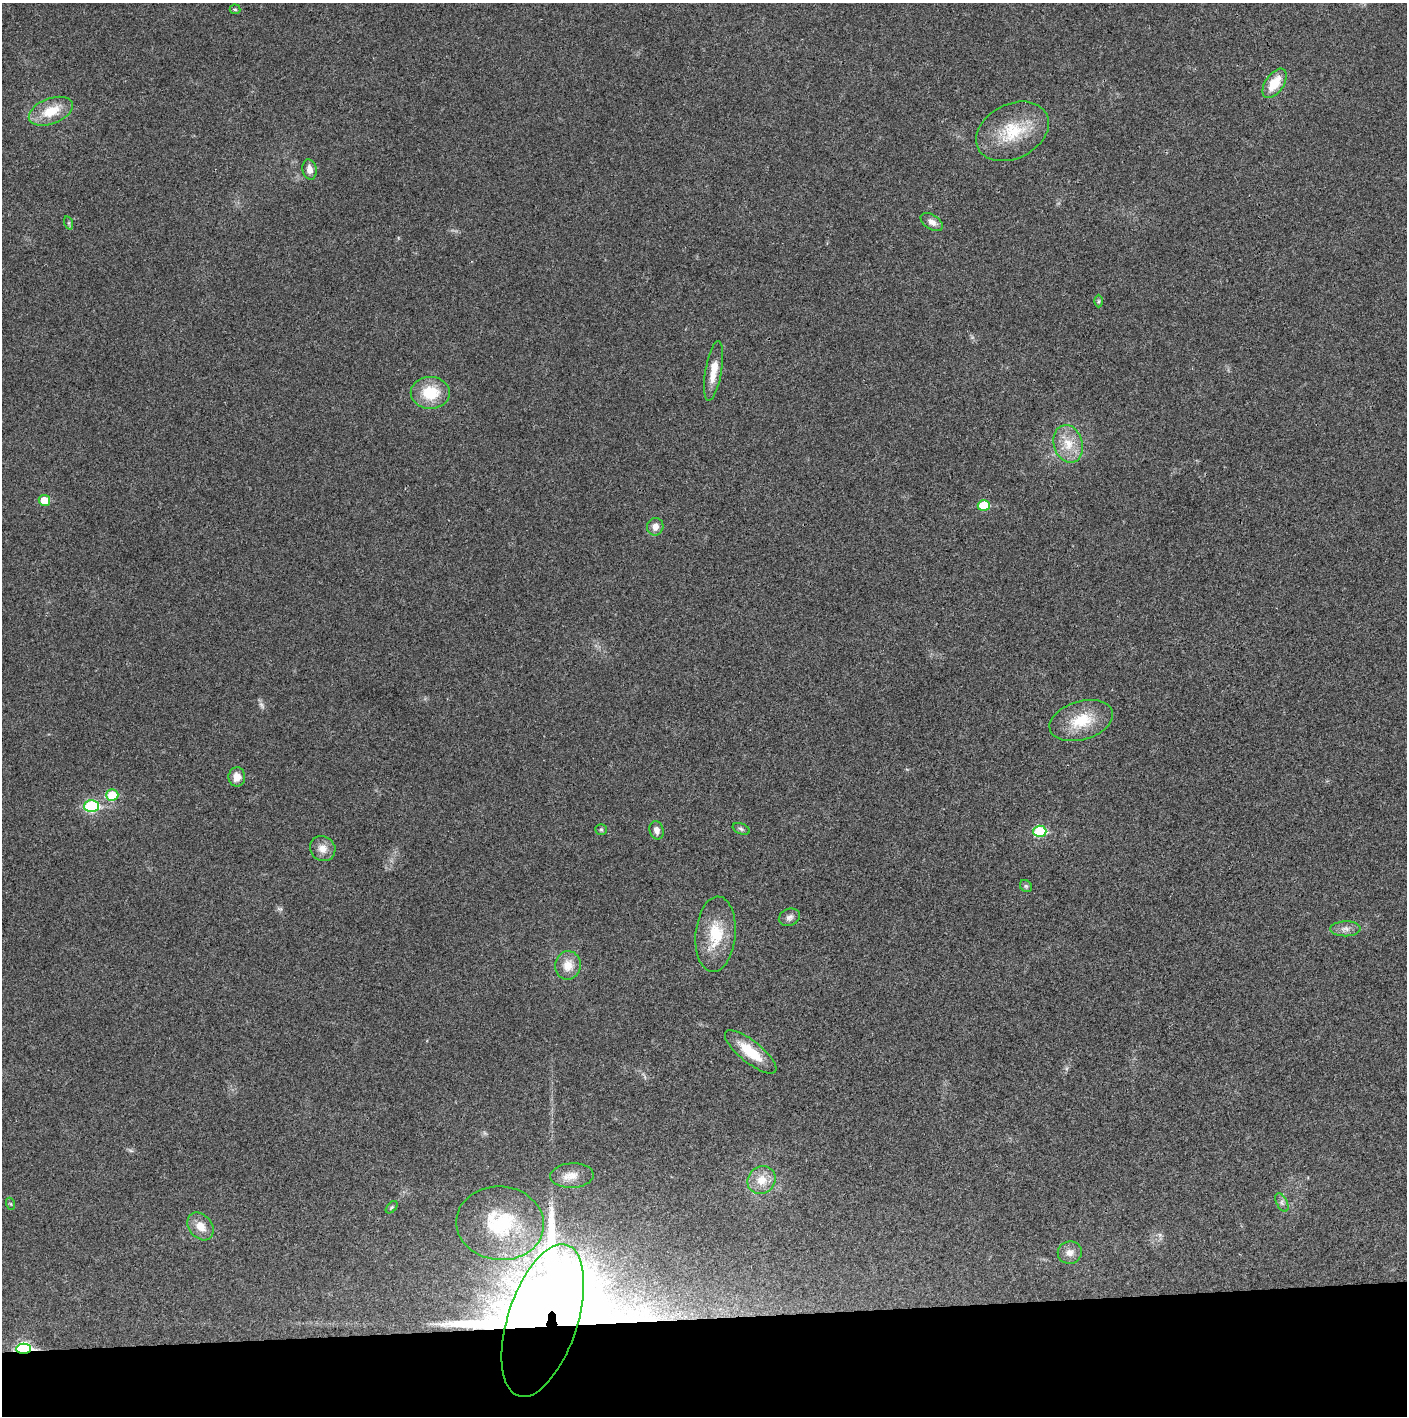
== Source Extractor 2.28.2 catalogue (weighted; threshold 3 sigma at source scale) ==
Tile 8 of 3 x 3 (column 2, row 3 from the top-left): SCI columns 1409-2813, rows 2-1415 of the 4220 x 4243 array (HDU 1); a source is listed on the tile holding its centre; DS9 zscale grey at full resolution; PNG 1409 x 1418 px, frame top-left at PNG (2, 3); each listed source drawn as its Kron ellipse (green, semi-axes under 4 px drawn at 4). Shown black and unused: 7% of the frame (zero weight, under 3 of 4 exposures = <1% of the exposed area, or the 3 px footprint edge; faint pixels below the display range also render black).
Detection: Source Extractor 2.28.2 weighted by HDU 2 'WHT'; one run over the whole footprint, this tile lists its part. Background 0.0195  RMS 0.0041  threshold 0.0185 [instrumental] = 3 sigma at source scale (4.5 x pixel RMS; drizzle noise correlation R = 1.50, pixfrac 1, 0.05/0.05 arcsec/px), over >= 5 px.
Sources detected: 41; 1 too faint to see at this stretch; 1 inside a brighter object's white glare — neither listed nor drawn; the other 39 listed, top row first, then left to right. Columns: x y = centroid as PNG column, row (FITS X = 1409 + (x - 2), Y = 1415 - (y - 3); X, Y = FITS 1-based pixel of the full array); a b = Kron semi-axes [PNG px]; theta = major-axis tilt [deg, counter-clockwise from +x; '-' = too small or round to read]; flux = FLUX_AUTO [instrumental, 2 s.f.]
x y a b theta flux
235 9 5 5 - 0.52
1274 83 16 9 55 9.1
51 111 23 12 21 10
1012 131 38 27 27 20
309 170 10 7 -80 2.7
932 222 12 7 -33 2.7
69 223 7 4 -72 0.6
1099 301 6 4 89 0.57
714 371 30 8 80 7
430 393 19 16 -1 14
1068 444 19 14 -75 8.2
44 500 6 5 - 7.3
984 505 6 5 - 12
655 527 9 8 - 2.8
1081 721 33 19 17 14
237 777 9 8 - 3.9
112 795 6 5 - 12
91 806 7 6 - 37
601 829 6 5 - 0.63
741 829 9 5 -22 0.91
657 830 9 7 -75 2.3
1040 831 6 5 - 24
323 848 13 12 - 3.9
1026 886 6 5 - 0.81
789 917 11 8 23 1.9
1345 929 15 7 1 2.4
716 934 38 20 85 16
568 965 14 12 79 5.6
751 1052 32 11 -39 12
572 1176 22 12 2 4.9
762 1180 15 13 38 6.1
1282 1203 10 5 -64 1.2
11 1204 6 4 -71 0.53
392 1207 7 4 49 0.66
500 1223 44 37 -6 35
201 1226 15 11 -51 5.2
1070 1253 12 11 - 3
543 1320 79 35 72 1500
24 1349 7 5 2 64
Overlapping masked pixels (flux is a lower limit): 2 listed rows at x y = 543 1320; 24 1349